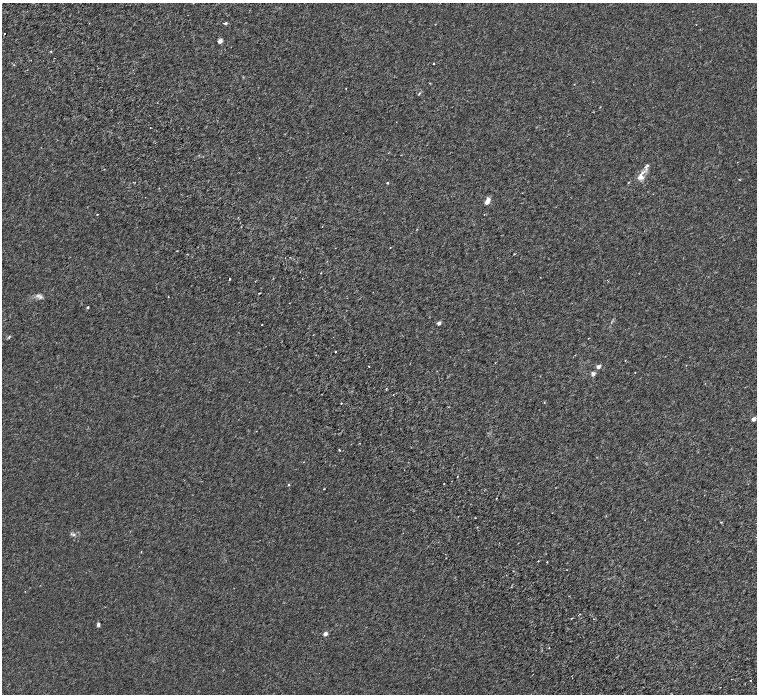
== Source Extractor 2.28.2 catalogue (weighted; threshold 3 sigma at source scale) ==
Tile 11 of 4 x 4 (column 3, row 3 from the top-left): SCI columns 3115-4623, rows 1677-3059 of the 6231 x 6180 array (HDU 1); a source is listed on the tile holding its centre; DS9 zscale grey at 2 x 2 block average (1 PNG px = mean of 2 x 2 image px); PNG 759 x 696 px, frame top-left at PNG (2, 3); no overlay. Shown black and unused: <1% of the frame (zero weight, under 3 of 6 exposures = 6% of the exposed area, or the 3 px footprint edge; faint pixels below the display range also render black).
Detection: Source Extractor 2.28.2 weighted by HDU 2 'WHT'; one run over the whole footprint, this tile lists its part. Background 1.39e-04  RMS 9.1e-04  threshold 0.00374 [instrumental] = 3 sigma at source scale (4.09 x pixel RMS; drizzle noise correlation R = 1.36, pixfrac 0.8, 0.0396/0.0396 arcsec/px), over >= 5 px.
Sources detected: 52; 1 cosmic-ray / hot-pixel residue — not listed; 2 inside a brighter listed object's ellipse — not listed separately; the other 49 listed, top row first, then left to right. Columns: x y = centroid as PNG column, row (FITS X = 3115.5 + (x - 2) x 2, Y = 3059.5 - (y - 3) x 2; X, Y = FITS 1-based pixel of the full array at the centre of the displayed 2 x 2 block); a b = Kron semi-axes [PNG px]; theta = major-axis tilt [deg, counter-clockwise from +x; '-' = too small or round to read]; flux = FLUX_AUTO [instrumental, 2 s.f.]
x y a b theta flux
225 23 3 2 - 0.43
4 34 2 2 - 0.09
220 41 5 4 - 0.49
51 51 3 2 - 0.14
433 64 2 2 - 0.15
346 88 2 2 - 0.084
419 94 5 2 - 0.17
104 169 2 2 - 0.07
641 174 15 4 48 0.98
740 180 3 2 - 0.11
133 182 2 2 - 0.067
387 183 2 2 - 0.4
487 201 7 4 61 1.2
97 214 2 2 - 0.087
484 214 2 2 - 0.06
177 251 2 2 - 0.09
514 254 3 2 - 0.1
321 273 2 2 - 0.14
540 277 2 2 - 0.06
229 279 2 2 - 0.15
259 293 2 2 - 0.2
39 296 11 4 3 0.62
168 297 2 2 - 0.062
88 307 2 2 - 0.23
439 323 2 2 - 1.2
262 325 2 2 - 0.12
9 336 5 2 - 0.15
335 352 2 2 - 0.11
369 366 2 2 - 0.1
598 367 4 3 - 0.66
635 372 2 2 - 0.09
593 374 6 5 - 0.43
341 403 2 2 - 0.12
544 403 3 2 - 0.088
753 419 2 2 - 1.9
339 450 3 2 - 0.15
457 477 2 2 - 0.083
289 484 2 2 - 0.21
324 489 2 2 - 0.088
496 498 2 2 - 0.1
74 535 4 3 - 0.25
141 552 2 2 - 0.084
446 558 2 2 - 0.085
538 561 2 2 - 0.12
547 562 2 2 - 0.1
98 625 5 3 - 0.38
325 633 2 2 - 1.8
549 648 2 2 - 0.17
750 680 2 2 - 0.12
Diffuse or blended objects may show on this block-average render without a row.